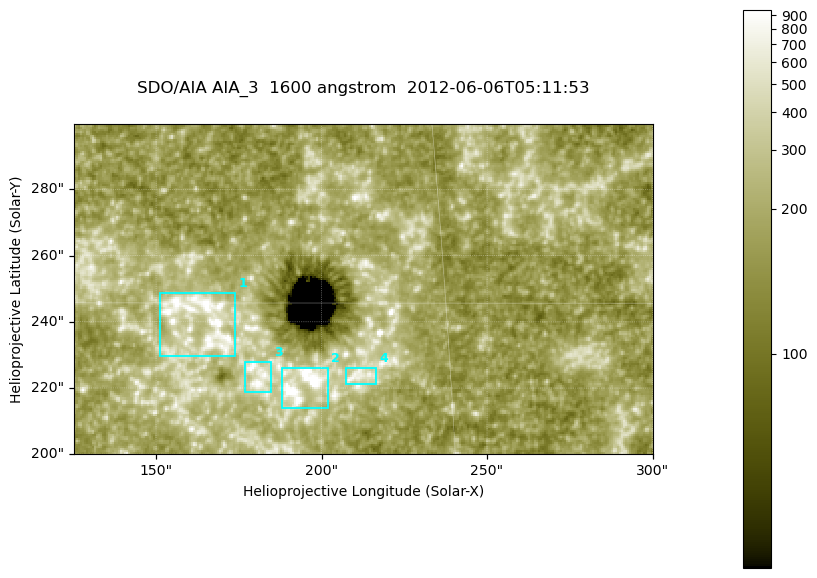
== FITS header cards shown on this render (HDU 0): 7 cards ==
TELESCOP= 'SDO/AIA '
INSTRUME= 'AIA_3   '
WAVELNTH=                 1600
WAVEUNIT= 'angstrom'
DATE-OBS= '2012-06-06T05:11:53.13'
CTYPE1  = 'HPLN-TAN'
CTYPE2  = 'HPLT-TAN'

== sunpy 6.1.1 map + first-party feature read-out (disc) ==
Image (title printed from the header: SDO/AIA AIA_3  1600 angstrom  2012-06-06T05:11:53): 287 x 164 px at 0.609 arcsec/px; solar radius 946 arcsec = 1552 px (partial field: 0.6% of the solar disc is inside the frame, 100% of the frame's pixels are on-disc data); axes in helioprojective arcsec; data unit not stated in the header (colour bar unlabelled)
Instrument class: DISC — disc imager (sunpy class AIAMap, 1600 A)
Bright regions (active regions / flare kernels): reference = the on-disc median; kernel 3 px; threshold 5 sigma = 320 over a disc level ~178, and >= 1.15x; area >= 47 px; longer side >= 3 px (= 1.8 arcsec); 4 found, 4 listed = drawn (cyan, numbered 1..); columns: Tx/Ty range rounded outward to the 2 arcsec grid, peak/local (2 s.f.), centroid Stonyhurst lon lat
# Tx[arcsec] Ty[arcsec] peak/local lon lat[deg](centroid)
1 150..174 230..250 7.1 +10 +15
2 188..202 214..226 9.4 +12 +13
3 176..186 218..228 5.4 +11 +14
4 206..218 220..226 4.1 +13 +14